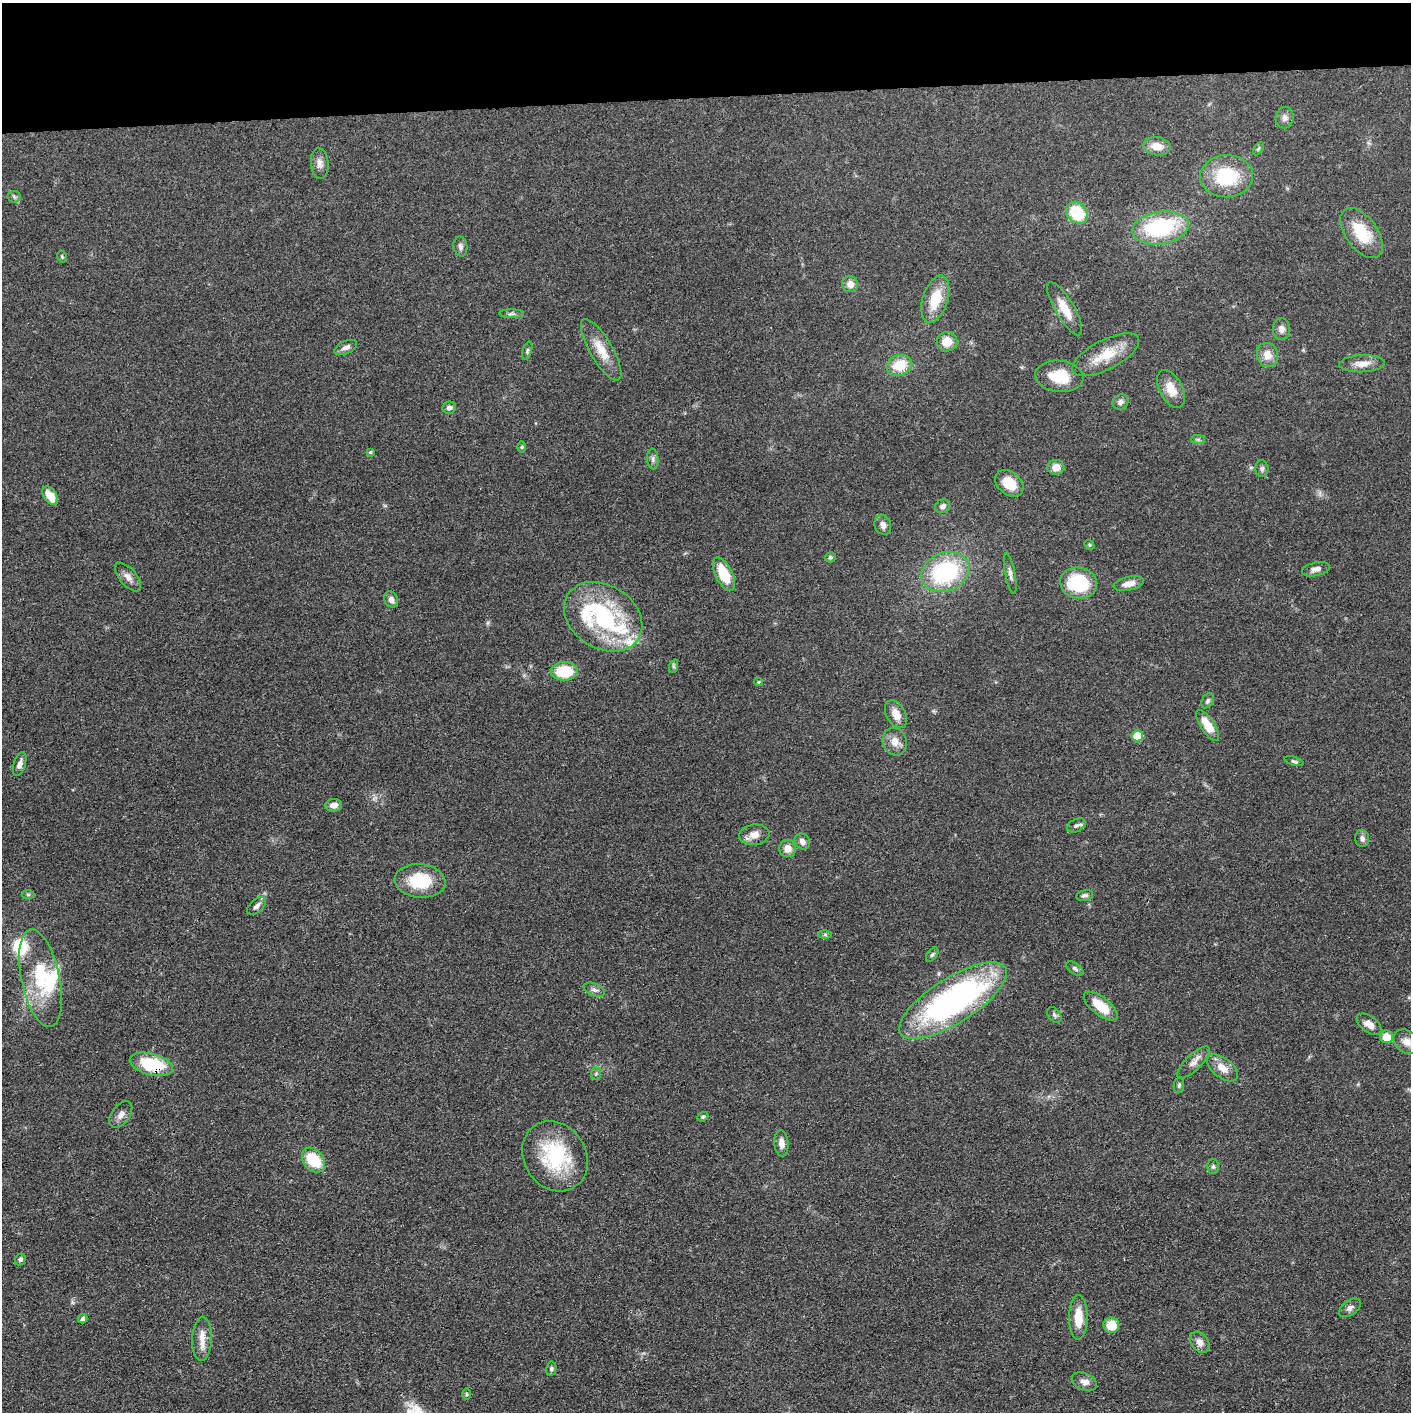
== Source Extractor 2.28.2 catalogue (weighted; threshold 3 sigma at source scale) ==
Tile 2 of 3 x 3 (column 2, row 1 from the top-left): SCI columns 1413-2821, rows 2837-4246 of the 4232 x 4261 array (HDU 1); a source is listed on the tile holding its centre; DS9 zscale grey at full resolution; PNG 1413 x 1414 px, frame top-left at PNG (2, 3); each listed source drawn as its Kron ellipse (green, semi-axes under 4 px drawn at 4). Shown black and unused: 7% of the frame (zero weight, under 3 of 4 exposures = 1% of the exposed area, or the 3 px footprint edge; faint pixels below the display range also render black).
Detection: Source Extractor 2.28.2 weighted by HDU 2 'WHT'; one run over the whole footprint, this tile lists its part. Background 0.0571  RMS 0.0052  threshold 0.0235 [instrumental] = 3 sigma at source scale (4.5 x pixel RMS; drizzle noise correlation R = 1.50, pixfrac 1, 0.05/0.05 arcsec/px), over >= 5 px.
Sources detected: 110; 1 too faint to see at this stretch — neither listed nor drawn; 8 inside a brighter listed object's ellipse — not listed separately; the other 101 listed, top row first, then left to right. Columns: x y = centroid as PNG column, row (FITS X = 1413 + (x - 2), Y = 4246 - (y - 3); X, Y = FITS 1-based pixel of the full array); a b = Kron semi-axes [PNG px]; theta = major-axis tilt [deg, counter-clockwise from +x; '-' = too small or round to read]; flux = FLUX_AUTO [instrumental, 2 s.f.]
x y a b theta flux
1285 118 11 9 77 2.3
1157 146 13 9 -8 6.7
1258 149 7 4 58 0.92
320 163 15 8 -85 3.5
1227 176 26 21 1 29
14 197 6 6 - 1.1
1077 213 12 9 -46 21
1160 228 28 16 9 47
1362 233 29 16 -53 19
460 246 10 7 -81 2
62 257 6 4 -78 0.76
850 284 8 8 - 3.7
935 299 24 12 73 15
1065 309 30 9 -59 9.3
511 314 12 4 0 1.4
1281 329 11 8 -89 2.8
947 342 10 9 - 7.5
346 347 12 6 24 2.5
601 350 35 11 -59 11
527 351 9 4 72 1
1106 355 37 14 27 15
1267 355 12 10 -73 5.4
1362 364 23 8 2 5.6
899 365 13 10 19 13
1059 376 24 15 -6 15
1171 389 20 11 -63 7.9
1120 402 8 7 - 1.8
449 408 7 6 - 1.7
1198 439 7 4 0 0.97
522 447 6 4 90 0.64
370 452 4 3 - 0.76
653 459 10 5 -85 1.7
1056 467 8 7 - 4.9
1262 469 8 6 -83 1.4
1009 483 16 11 -39 12
50 496 10 6 -56 8.1
943 506 8 6 24 1.8
883 525 10 8 -71 3.1
1089 545 5 4 - 0.65
830 557 5 5 - 1.1
1316 569 14 6 13 2.6
945 572 25 19 22 55
724 574 18 8 -64 16
1010 574 21 5 -79 2.5
128 577 17 8 -50 3.6
1079 583 18 15 -9 32
1129 584 15 7 13 4.4
391 599 8 6 -65 2.6
603 617 42 31 -32 64
674 666 7 4 71 0.98
564 671 13 9 1 19
758 682 4 3 - 0.85
1208 701 8 5 59 1.2
896 714 15 9 -61 5.9
1208 725 18 7 -56 10
1137 736 6 5 - 12
895 742 14 12 -70 5
1294 761 10 4 -17 0.98
20 764 12 6 72 2.9
334 805 8 6 7 3.2
1076 825 10 6 29 1.6
754 835 15 10 7 4.5
1362 838 8 7 - 2
802 841 8 7 - 2.5
788 848 8 8 - 4.7
420 881 25 17 -6 22
28 894 6 4 -2 0.81
1085 895 8 5 11 1.3
257 906 11 6 43 2.2
825 935 6 4 1 0.82
932 954 8 5 52 1
1075 968 10 5 -34 1.3
40 978 50 19 -78 30
594 990 11 6 -21 1.9
953 1001 62 22 32 160
1101 1006 20 9 -38 13
1054 1015 9 6 -51 1.3
1369 1024 14 8 -37 4.4
1386 1037 6 6 - 8
1407 1042 15 10 -37 4.4
1194 1062 21 7 44 3.8
151 1064 22 10 -15 29
1222 1068 18 9 -38 6.5
596 1073 6 5 - 0.82
1179 1085 8 5 81 1
121 1115 15 9 54 3.1
703 1117 6 4 22 0.75
781 1143 13 7 -85 3.7
555 1156 37 31 -57 40
313 1160 14 10 -50 20
1213 1166 7 6 - 1.2
20 1259 6 5 - 1.3
1350 1308 12 7 36 2.2
1078 1318 22 9 90 10
82 1319 5 4 - 1.3
1111 1325 8 7 - 9.5
202 1339 22 10 88 6.4
1200 1342 12 8 -54 3.4
551 1369 7 5 78 1
1084 1382 13 8 -22 3.5
466 1394 6 4 89 0.66
Overlapping masked pixels (flux is a lower limit): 1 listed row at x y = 151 1064
Isophote crosses this tile's border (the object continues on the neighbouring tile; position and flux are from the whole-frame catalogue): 1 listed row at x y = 1407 1042